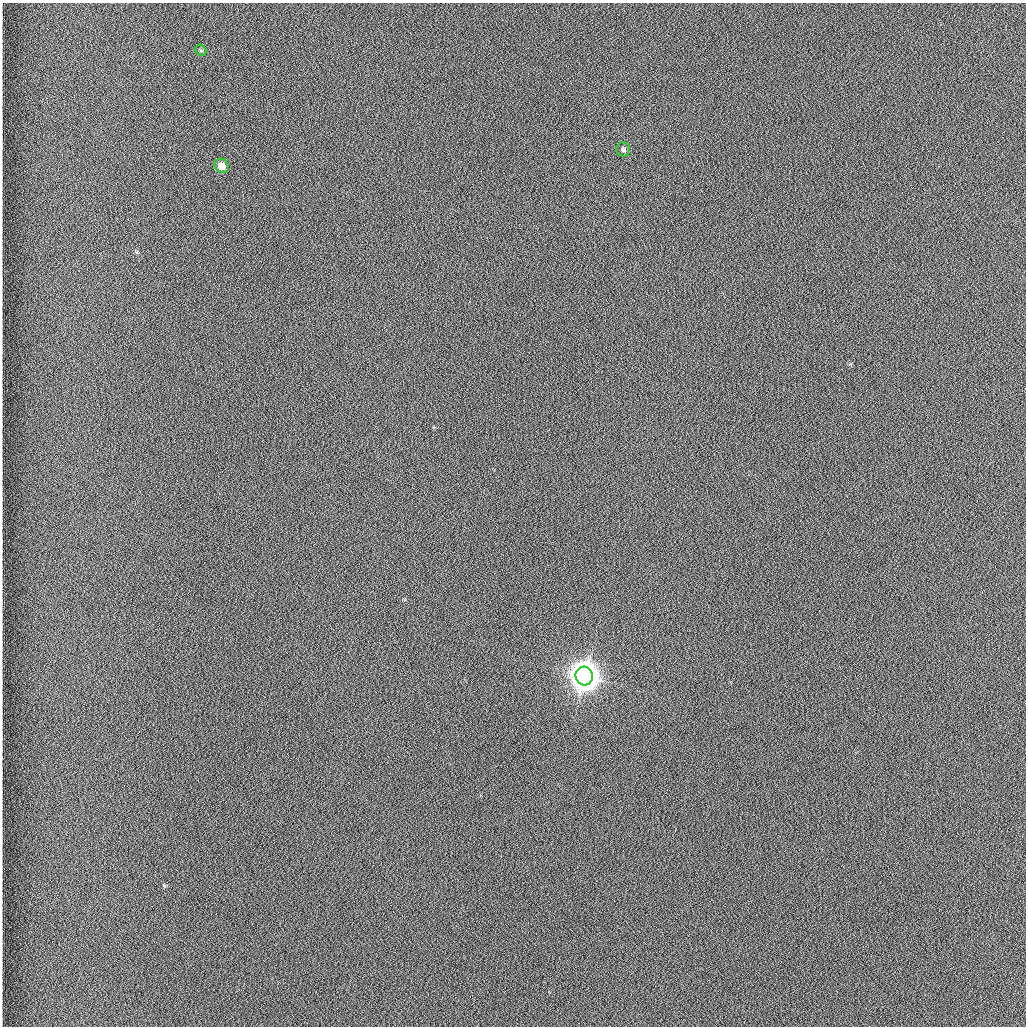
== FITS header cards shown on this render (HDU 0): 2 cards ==
NAXIS1  =                 1024 /fastest changing axis
NAXIS2  =                 1024 /next to fastest changing axis

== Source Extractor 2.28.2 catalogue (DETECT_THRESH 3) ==
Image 1024 x 1024 px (HDU 0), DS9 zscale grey, 1 PNG px = 1 image px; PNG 1028 x 1028 px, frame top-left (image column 1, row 1024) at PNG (2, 3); each listed source drawn as its Kron ellipse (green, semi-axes under 4 px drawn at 4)
Background 1260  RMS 5.9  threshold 17.7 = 3 sigma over >= 5 px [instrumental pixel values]
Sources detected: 4; all 4 listed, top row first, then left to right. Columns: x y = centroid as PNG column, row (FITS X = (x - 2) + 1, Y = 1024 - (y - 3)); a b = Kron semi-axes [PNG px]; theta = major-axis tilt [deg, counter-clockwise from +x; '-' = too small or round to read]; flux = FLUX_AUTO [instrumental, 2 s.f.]
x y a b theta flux
201 50 6 5 - 580
623 149 7 6 - 1200
222 166 7 6 - 3600
584 676 9 8 - 930000